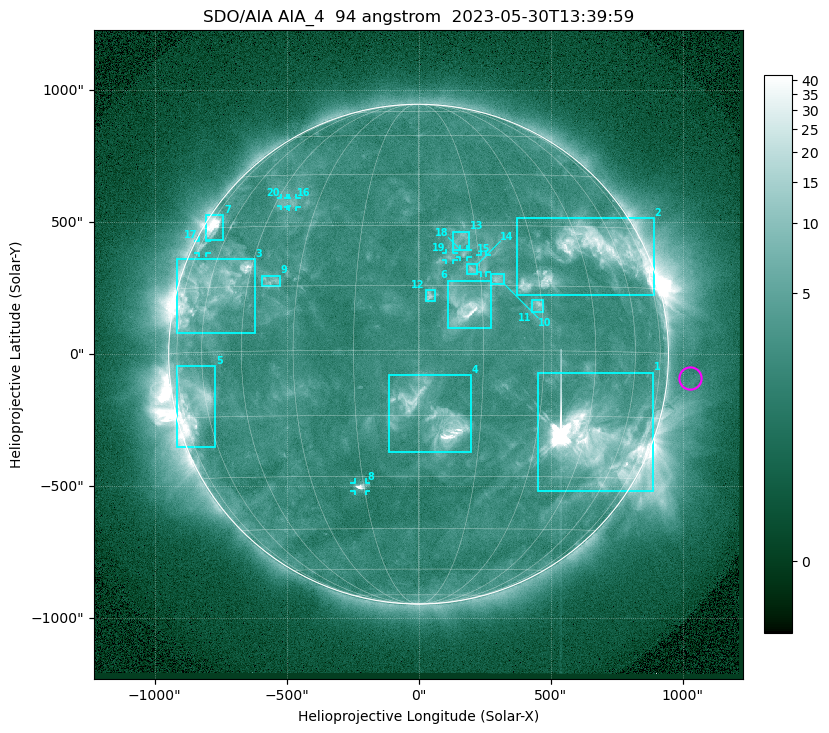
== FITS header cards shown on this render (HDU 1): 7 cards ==
TELESCOP= 'SDO/AIA '           / For AIA: SDO/AIA
INSTRUME= 'AIA_4   '           / For AIA: AIA_ATA1, AIA_ATA2, AIA_ATA3 or AIA_AT
WAVELNTH=                   94 / [angstrom] Wavelength
WAVEUNIT= 'angstrom'           / Wavelength unit: angstrom
DATE-OBS= '2023-05-30T13:39:59.122' / [ISO] Date when observation started; ISO 8
CTYPE1  = 'HPLN-TAN'           / CTYPE1: HPLN
CTYPE2  = 'HPLT-TAN'           / CTYPE2: HPLT

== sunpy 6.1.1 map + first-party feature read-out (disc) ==
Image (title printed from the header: SDO/AIA AIA_4  94 angstrom  2023-05-30T13:39:59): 1024 x 1024 px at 2.4 arcsec/px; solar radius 947 arcsec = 394 px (full disc in frame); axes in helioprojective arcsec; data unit not stated in the header (colour bar unlabelled)
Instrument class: DISC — disc imager (sunpy class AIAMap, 94 A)
Bright regions (active regions / flare kernels): reference = the median radial profile (limb darkening/brightening removed); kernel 9 px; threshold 5 sigma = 3.96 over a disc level ~2.67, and >= 1.15x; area >= 12 px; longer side >= 9 px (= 22 arcsec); searched inside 0.97 R_sun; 20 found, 20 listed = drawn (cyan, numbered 1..; 7 of them under ~33 arcsec drawn as corner ticks so the feature stays visible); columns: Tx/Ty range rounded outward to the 5 arcsec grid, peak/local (2 s.f.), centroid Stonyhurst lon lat
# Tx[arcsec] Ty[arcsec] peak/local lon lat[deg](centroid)
1 450..890 -520..-70 1966 +48 -21
2 375..890 220..515 9.7 +48 +23
3 -915..-620 80..360 7.3 -59 +14
4 -110..200 -375..-80 14 +3 -15
5 -920..-770 -350..-45 12 -66 -12
6 110..275 95..280 10 +11 +10
7 -810..-740 435..525 15 -69 +30
8 -245..-200 -520..-485 12 -16 -33
9 -595..-525 255..300 3.7 -38 +16
10 275..325 265..305 4.4 +19 +17
11 430..470 160..210 4.5 +29 +10
12 25..65 200..245 4.7 +3 +12
13 130..190 395..465 3.1 +11 +26
14 185..225 305..340 3.9 +13 +19
15 235..260 310..380 3.2 +16 +20
16 -495..-460 560..590 3.1 -39 +37
17 -835..-805 385..430 3.5 -72 +25
18 155..185 370..395 3.4 +11 +23
19 105..135 355..385 3.2 +8 +22
20 -520..-500 560..590 2.7 -42 +37
Off-limb structures (1.02-1.3 R_sun): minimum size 162 px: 2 found; the strongest spans PA ~225..305 deg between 1.02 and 1.3 R_sun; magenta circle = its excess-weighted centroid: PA ~265 deg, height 1.09 R_sun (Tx ~1030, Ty ~-90 arcsec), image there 1.5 x the reference